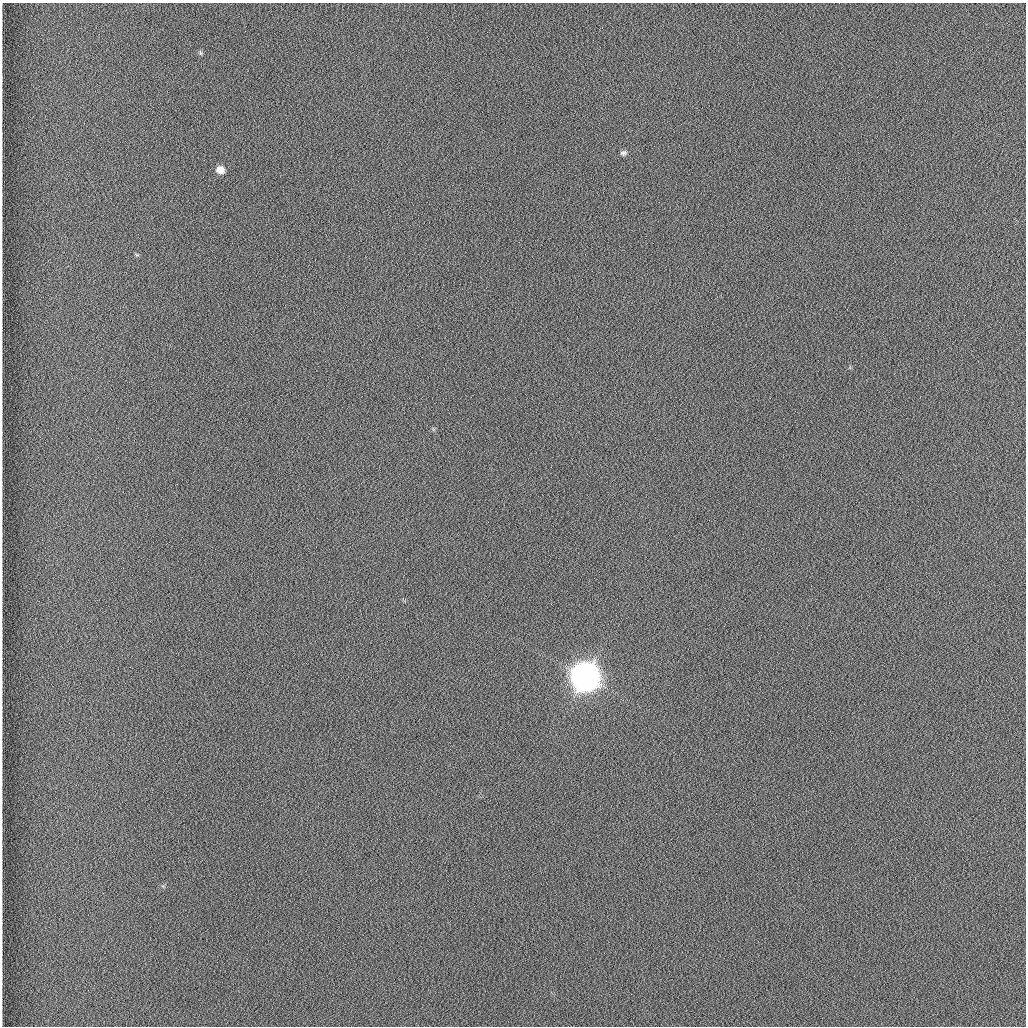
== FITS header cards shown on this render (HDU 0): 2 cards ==
NAXIS1  =                 1024 /fastest changing axis
NAXIS2  =                 1024 /next to fastest changing axis

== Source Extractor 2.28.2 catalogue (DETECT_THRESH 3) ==
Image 1024 x 1024 px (HDU 0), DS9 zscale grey, 1 PNG px = 1 image px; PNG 1028 x 1028 px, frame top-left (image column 1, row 1024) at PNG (2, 3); no overlay
Background 1260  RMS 5.9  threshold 17.7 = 3 sigma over >= 5 px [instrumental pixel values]
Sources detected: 4; all 4 listed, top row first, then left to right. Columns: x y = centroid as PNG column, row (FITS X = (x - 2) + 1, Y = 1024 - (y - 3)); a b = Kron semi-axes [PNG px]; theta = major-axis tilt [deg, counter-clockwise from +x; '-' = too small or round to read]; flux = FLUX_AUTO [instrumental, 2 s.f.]
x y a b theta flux
200 53 6 4 -89 5.9e+02
623 153 7 6 - 1.1e+03
220 170 7 7 - 3.8e+03
585 677 10 10 - 1.0e+06